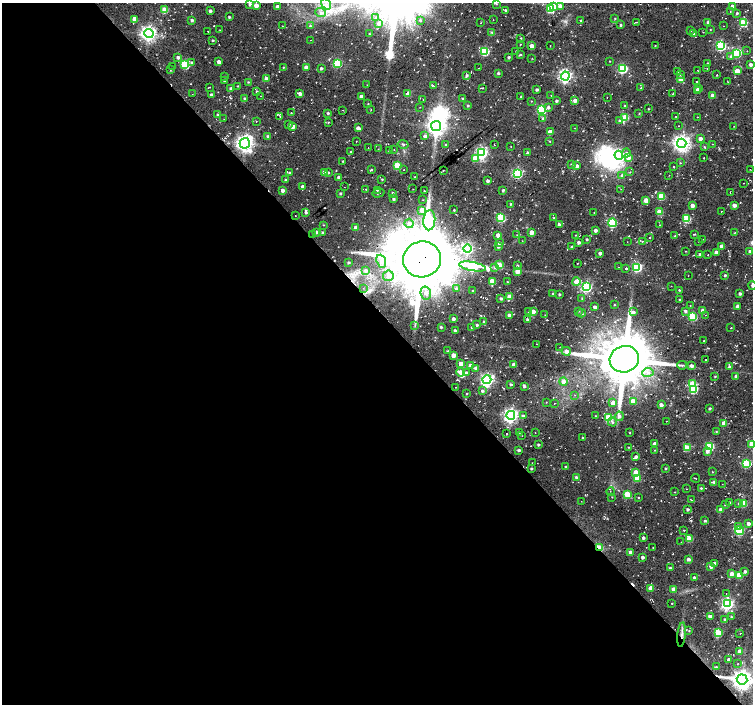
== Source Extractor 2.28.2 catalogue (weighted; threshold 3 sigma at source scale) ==
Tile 9 of 4 x 4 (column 1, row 3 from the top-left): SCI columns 26-1527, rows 1627-3030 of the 6035 x 5996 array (HDU 1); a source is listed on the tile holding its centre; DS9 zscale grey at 2 x 2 block average (1 PNG px = mean of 2 x 2 image px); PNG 755 x 706 px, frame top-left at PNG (2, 3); each listed source drawn as its Kron ellipse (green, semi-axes under 4 px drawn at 4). Shown black and unused: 56% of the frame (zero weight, under 2 of 3 exposures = <1% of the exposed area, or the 3 px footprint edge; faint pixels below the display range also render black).
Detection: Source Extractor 2.28.2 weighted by HDU 2 'WHT'; one run over the whole footprint, this tile lists its part. Background 0.055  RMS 0.0084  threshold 0.0377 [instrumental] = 3 sigma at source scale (4.5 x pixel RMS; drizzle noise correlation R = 1.50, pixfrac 1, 0.0396/0.0396 arcsec/px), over >= 5 px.
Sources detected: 463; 2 inside a brighter object's white glare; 12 cosmic-ray / hot-pixel residue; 3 long thin detections or spike segments (spike, bleed or trail) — neither listed nor drawn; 2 inside a brighter listed object's ellipse — not listed separately; the other 444 listed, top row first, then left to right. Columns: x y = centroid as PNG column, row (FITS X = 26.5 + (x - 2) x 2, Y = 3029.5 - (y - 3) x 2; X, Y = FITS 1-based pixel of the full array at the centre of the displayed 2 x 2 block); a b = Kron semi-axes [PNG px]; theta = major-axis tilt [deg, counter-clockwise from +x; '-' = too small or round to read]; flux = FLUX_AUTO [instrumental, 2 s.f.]
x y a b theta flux
250 4 3 3 - 5
326 4 6 4 -54 8.8
496 4 3 3 - 2.2
256 5 3 3 - 15
554 6 3 3 - 27
560 6 3 3 - 14
732 6 3 3 - 5.6
277 7 3 3 - 8.8
550 9 3 3 - 89
165 10 3 3 - 40
506 10 3 2 - 4.8
210 11 3 2 - 4.9
730 12 3 2 - 0.86
321 13 5 4 - 5.9
737 13 2 2 - 3.5
229 17 2 2 - 2.4
375 17 2 2 - 1.6
615 18 3 2 - 1.5
134 19 3 3 - 16
192 20 3 3 - 4
420 20 2 2 - 2.4
493 20 2 2 - 0.63
581 21 2 2 - 5.5
637 22 3 2 - 1
708 22 3 3 - 5
481 23 2 2 - 0.7
743 23 3 3 - 87
379 24 4 3 - 4
620 25 2 2 - 2.8
282 26 2 2 - 0.63
310 26 3 3 - 2.6
723 26 2 2 - 0.75
220 30 2 2 - 0.55
710 30 2 2 - 1
208 31 2 2 - 0.72
691 31 3 2 - 1.1
492 32 4 2 - 2
703 32 2 2 - 1.5
149 34 4 4 - 770
369 34 2 2 - 1.2
693 34 3 3 - 3.3
521 38 3 2 - 1.3
213 40 2 2 - 2.3
310 40 2 2 - 1
520 44 2 2 - 0.88
655 45 2 2 - 0.96
532 46 3 3 - 23
550 46 2 2 - 1.1
721 46 4 3 - 200
485 51 3 3 - 110
516 51 2 2 - 0.8
747 51 2 2 - 0.59
737 53 4 3 - 160
521 55 3 2 - 1.6
730 56 4 3 - 3.3
178 57 3 2 - 5.1
508 57 2 2 - 3.1
532 58 3 2 - 0.8
610 61 2 2 - 0.8
219 62 3 2 - 9
192 63 3 3 - 4
337 63 3 3 - 120
708 63 2 2 - 2.3
185 64 3 3 - 130
751 65 3 2 - 6
173 66 2 2 - 0.84
283 67 3 2 - 1.4
306 67 3 3 - 11
321 68 2 2 - 3.7
479 68 2 2 - 0.65
707 68 2 2 - 0.53
622 69 4 3 - 180
170 70 3 2 - 1.1
698 70 2 2 - 0.7
737 71 3 3 - 26
678 72 3 2 - 1.5
498 73 2 2 - 3.1
680 74 2 2 - 0.82
467 75 3 3 - 3.6
716 75 3 2 - 1.1
224 76 2 2 - 1
565 76 4 4 - 450
266 79 3 3 - 12
681 79 3 3 - 32
224 81 2 2 - 3.8
727 81 2 2 - 0.57
248 82 3 2 - 1.8
697 82 2 2 - 1.4
367 85 2 2 - 0.81
237 86 2 2 - 1.1
433 86 3 2 - 1.2
209 87 3 2 - 1
482 88 2 2 - 1.4
641 88 3 3 - 1.8
699 88 3 3 - 16
231 89 3 2 - 7
537 90 4 2 - 3.9
257 91 3 3 - 2.6
697 91 3 2 - 9.8
192 94 2 2 - 0.5
300 94 3 3 - 7.8
408 94 3 3 - 23
672 94 2 2 - 0.76
211 95 3 2 - 5.7
551 95 2 2 - 0.99
261 96 2 2 - 1.2
361 96 3 2 - 8.4
712 96 3 2 - 14
521 97 2 2 - 1.8
607 97 2 2 - 0.59
244 98 3 2 - 2.7
462 98 2 2 - 1.8
423 99 2 2 - 0.66
575 100 3 3 - 9.5
531 101 2 2 - 0.93
556 101 2 2 - 3.3
368 104 2 2 - 1
468 106 2 2 - 2.3
624 106 2 2 - 0.9
420 107 2 2 - 0.64
548 107 4 3 - 4
371 109 3 2 - 0.94
648 109 2 2 - 1.1
343 110 2 2 - 0.78
541 110 4 3 - 150
291 113 2 2 - 1.2
328 113 2 2 - 2.8
639 113 3 2 - 1.2
218 115 3 3 - 2.5
280 116 2 2 - 0.56
676 116 2 2 - 0.72
625 117 3 3 - 63
698 117 2 2 - 0.87
543 118 4 3 - 2.4
224 119 2 2 - 0.51
256 121 2 2 - 0.67
619 121 3 3 - 4.1
328 122 3 2 - 1.6
289 124 3 2 - 3
293 126 3 3 - 13
436 126 5 5 - 1100
679 126 2 2 - 0.79
734 126 2 2 - 0.84
358 128 3 2 - 7.5
575 128 2 2 - 0.6
550 132 3 3 - 22
268 136 3 3 - 3.1
425 136 3 3 - 6.6
700 139 3 3 - 11
356 141 2 2 - 0.63
550 141 2 2 - 1.1
245 143 5 5 - 930
682 143 5 4 - 940
403 144 5 3 - 3.5
494 144 2 2 - 0.71
712 144 2 2 - 0.91
445 145 3 2 - 1.4
511 147 2 2 - 1.3
704 147 4 2 - 1.9
368 148 2 2 - 0.51
378 149 2 2 - 0.68
394 150 2 2 - 0.7
389 151 2 2 - 1.4
351 152 2 2 - 1.1
481 153 4 4 - 340
527 153 3 2 - 4.1
626 153 4 2 - 4.2
619 155 4 4 - 250
628 157 4 4 - 14
475 158 4 3 - 28
704 158 2 2 - 0.98
343 161 2 2 - 1.5
680 163 3 2 - 0.96
571 164 3 2 - 2
397 166 3 3 - 64
577 166 3 3 - 8
674 167 2 2 - 1.5
750 169 2 2 - 0.58
371 170 4 2 - 1.7
404 170 2 2 - 0.92
443 170 2 2 - 1.2
324 172 3 3 - 17
630 172 3 2 - 1.1
289 173 2 2 - 1.9
328 173 3 2 - 2.2
517 173 4 4 - 230
622 175 3 3 - 3.8
669 175 2 2 - 0.56
339 177 3 3 - 7.2
414 177 2 2 - 0.9
382 179 2 2 - 1.5
285 180 3 2 - 2.2
487 181 2 2 - 5.4
744 183 2 2 - 0.61
303 187 3 2 - 7.8
344 187 2 2 - 0.74
366 189 2 2 - 1.9
413 189 2 2 - 0.63
621 189 2 2 - 0.67
282 190 3 2 - 8
378 190 4 2 - 1.8
424 190 2 2 - 1.4
503 190 2 2 - 3.3
730 192 2 2 - 0.8
340 193 3 2 - 2.3
378 193 6 2 17 2.3
393 193 3 2 - 2.6
661 196 3 3 - 68
393 199 3 2 - 3.2
423 200 2 2 - 0.7
646 200 3 3 - 19
511 204 2 2 - 2
692 205 3 2 - 12
734 205 3 2 - 9.9
422 210 4 3 - 22
454 210 2 2 - 1.5
306 212 4 3 - 4.1
659 212 3 3 - 40
721 212 2 2 - 0.71
594 213 2 2 - 0.99
295 215 2 2 - 0.6
501 218 3 3 - 110
554 218 2 2 - 1.2
687 219 3 3 - 91
429 220 10 6 86 270
409 223 4 4 - 5.9
612 223 4 3 - 140
559 224 3 2 - 4.9
323 225 3 2 - 1.1
659 225 2 2 - 0.9
356 227 3 3 - 13
595 230 3 2 - 6.3
316 232 3 3 - 3.6
532 232 3 3 - 15
735 232 2 2 - 1.1
322 233 3 3 - 2.3
313 234 2 2 - 0.72
694 234 3 2 - 1.8
498 235 3 3 - 12
517 235 3 2 - 1.4
576 235 2 2 - 0.79
675 236 2 2 - 1.2
650 238 2 2 - 1
587 239 3 3 - 2.3
703 239 2 2 - 0.73
522 241 2 2 - 0.66
642 241 2 2 - 2.7
579 242 3 3 - 4.8
627 242 2 2 - 0.49
699 242 2 2 - 0.87
499 243 3 3 - 4.6
722 246 3 3 - 13
498 247 3 2 - 3.6
572 247 2 2 - 5.1
467 249 4 4 - 320
686 251 2 2 - 0.96
716 252 3 3 - 9.2
750 252 3 3 - 9.1
600 253 2 2 - 6.7
700 255 3 2 - 7.6
708 255 2 2 - 0.72
422 259 19 18 - 18000
381 261 7 4 -69 8.1
348 262 2 2 - 2.5
577 263 2 2 - 0.78
499 265 3 3 - 42
517 265 3 3 - 2.6
473 267 13 4 -10 210
618 267 2 2 - 0.85
637 267 4 3 - 190
495 268 4 3 - 2.9
626 268 2 2 - 4.4
366 271 4 4 - 4.3
517 271 3 3 - 25
725 275 2 2 - 2.9
388 276 5 5 - 8.4
688 276 2 2 - 0.68
492 281 3 3 - 26
576 281 4 3 - 18
507 282 2 2 - 1.1
752 285 4 3 - 5.2
671 286 2 2 - 0.75
586 287 4 3 - 280
363 288 2 2 - 0.52
457 289 3 3 - 6.3
679 290 3 2 - 1.7
472 291 2 2 - 1
426 293 6 5 - 10
553 294 2 2 - 1.6
559 294 2 2 - 2.7
740 294 3 2 - 3.7
510 297 3 3 - 35
501 298 3 3 - 3.5
582 298 3 3 - 1.7
679 300 2 2 - 1.7
614 305 2 2 - 1.1
690 306 2 2 - 1.1
738 306 3 2 - 8
595 307 3 2 - 6.3
703 310 3 3 - 9.7
533 311 3 3 - 9.6
579 311 3 2 - 1.4
685 311 3 3 - 3.4
529 312 3 3 - 3.7
633 312 3 3 - 5
581 313 4 3 - 2.2
509 315 2 2 - 6.6
545 315 2 2 - 1
705 315 2 2 - 1
693 317 3 3 - 100
453 319 2 2 - 6.2
527 319 2 2 - 4.3
484 321 3 3 - 2.3
477 325 2 2 - 3
415 326 3 2 - 1.5
441 327 2 2 - 2.7
471 327 2 2 - 1.3
731 328 2 2 - 0.85
455 331 3 2 - 3.8
704 341 2 2 - 0.71
536 344 2 2 - 0.62
560 347 2 2 - 0.94
447 351 3 2 - 1.1
566 351 4 4 - 8.4
453 355 3 3 - 18
624 359 15 13 13 11000
706 360 2 2 - 7.4
461 364 3 3 - 22
470 365 3 3 - 6.7
513 365 3 3 - 10
682 365 5 3 - 2.8
691 366 3 3 - 6.5
729 367 3 3 - 4
476 368 3 3 - 6.2
460 372 4 3 - 13
648 372 5 4 - 7.9
466 373 3 3 - 5
715 376 3 2 - 1.5
736 376 2 2 - 4.4
487 380 4 4 - 470
563 382 4 4 - 7.8
511 384 4 2 - 3.1
693 384 3 3 - 64
524 386 3 2 - 3.2
455 387 2 2 - 0.89
693 389 3 3 - 97
482 391 3 3 - 3.9
466 394 3 2 - 0.92
575 395 2 2 - 0.99
633 401 3 3 - 20
546 402 2 2 - 0.84
555 403 2 2 - 0.78
613 403 3 3 - 16
661 405 3 3 - 8.1
710 409 2 2 - 2.5
511 415 4 4 - 600
523 416 3 3 - 3.9
595 416 2 2 - 0.99
619 416 5 4 - 6.6
609 418 3 3 - 100
666 421 2 2 - 0.59
612 422 4 3 - 3.3
724 423 3 3 - 20
716 431 2 2 - 1
519 432 2 2 - 2
535 433 2 2 - 0.57
630 433 2 2 - 1.2
506 434 2 2 - 0.96
521 436 3 2 - 0.87
582 438 2 2 - 1.6
655 444 3 3 - 15
752 444 3 3 - 45
538 445 2 2 - 3.5
710 446 3 3 - 110
628 447 2 2 - 0.97
687 448 3 3 - 53
519 450 3 2 - 3.4
655 450 2 2 - 0.97
707 451 4 3 - 5.4
636 457 3 3 - 6.1
532 463 2 2 - 0.77
746 464 4 3 - 120
565 467 3 2 - 2
531 469 2 2 - 2.7
666 469 3 2 - 2
636 472 3 3 - 27
712 472 2 2 - 1.1
576 477 3 2 - 3.2
637 478 3 3 - 34
695 478 4 2 - 1.3
714 482 4 2 - 4.5
722 484 2 2 - 0.47
701 488 3 2 - 2.1
687 489 2 2 - 0.6
611 492 4 2 - 1.5
675 492 2 2 - 0.82
627 494 3 3 - 62
612 497 3 2 - 1.2
638 497 2 2 - 3.2
692 500 3 2 - 1.2
581 501 2 2 - 0.47
730 502 3 2 - 2.1
739 503 3 2 - 4.6
743 503 3 3 - 63
725 505 2 2 - 3.1
688 509 2 2 - 3.8
721 509 3 3 - 6.8
705 521 3 2 - 2.8
748 524 3 3 - 7.3
738 526 4 3 - 5
684 530 2 2 - 1.7
739 531 4 3 - 130
643 538 2 2 - 4.3
689 539 3 3 - 39
681 542 2 2 - 0.53
653 547 2 2 - 0.62
599 548 4 2 - 71
630 552 3 3 - 6.5
642 557 2 2 - 5.5
688 559 3 2 - 6.6
715 563 3 2 - 8.4
711 566 3 3 - 11
670 568 2 2 - 3.8
745 571 3 2 - 4.7
732 574 3 3 - 12
739 575 3 3 - 43
694 577 2 2 - 3.8
650 588 3 3 - 21
673 589 3 3 - 8.8
726 593 2 2 - 0.66
672 603 2 2 - 0.79
727 604 4 4 - 370
710 616 3 3 - 7.3
731 617 3 3 - 2.7
725 619 3 2 - 3.5
689 631 3 3 - 1.4
718 633 3 3 - 75
740 634 2 2 - 0.71
682 635 12 3 84 8.7
740 651 3 3 - 19
729 660 3 2 - 8.5
737 663 2 2 - 0.9
716 667 3 2 - 2.6
742 679 5 5 - 1400
Overlapping masked pixels (flux is a lower limit): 4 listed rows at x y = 422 259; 599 548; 682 635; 742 679
Isophote crosses this tile's border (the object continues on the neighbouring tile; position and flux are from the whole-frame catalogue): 3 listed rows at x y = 496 4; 752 285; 752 444
Diffuse or blended objects may show on this block-average render without a row.